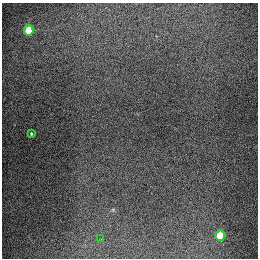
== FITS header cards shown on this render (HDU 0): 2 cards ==
NAXIS1  =                  256
NAXIS2  =                  256

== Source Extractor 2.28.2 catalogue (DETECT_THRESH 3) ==
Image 256 x 256 px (HDU 0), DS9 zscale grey, 1 PNG px = 1 image px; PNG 260 x 260 px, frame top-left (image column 1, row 256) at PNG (2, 3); each listed source drawn as its Kron ellipse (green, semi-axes under 4 px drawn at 4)
Background 1320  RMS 27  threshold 81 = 3 sigma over >= 5 px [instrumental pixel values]
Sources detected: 4; all 4 listed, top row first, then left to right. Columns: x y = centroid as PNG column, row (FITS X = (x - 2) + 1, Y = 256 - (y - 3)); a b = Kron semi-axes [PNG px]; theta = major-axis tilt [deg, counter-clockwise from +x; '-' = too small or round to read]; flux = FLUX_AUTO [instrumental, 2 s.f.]
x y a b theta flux
29 30 5 4 - 90000
31 134 3 3 - 2300
220 236 5 5 - 72000
101 239 2 2 - 1000